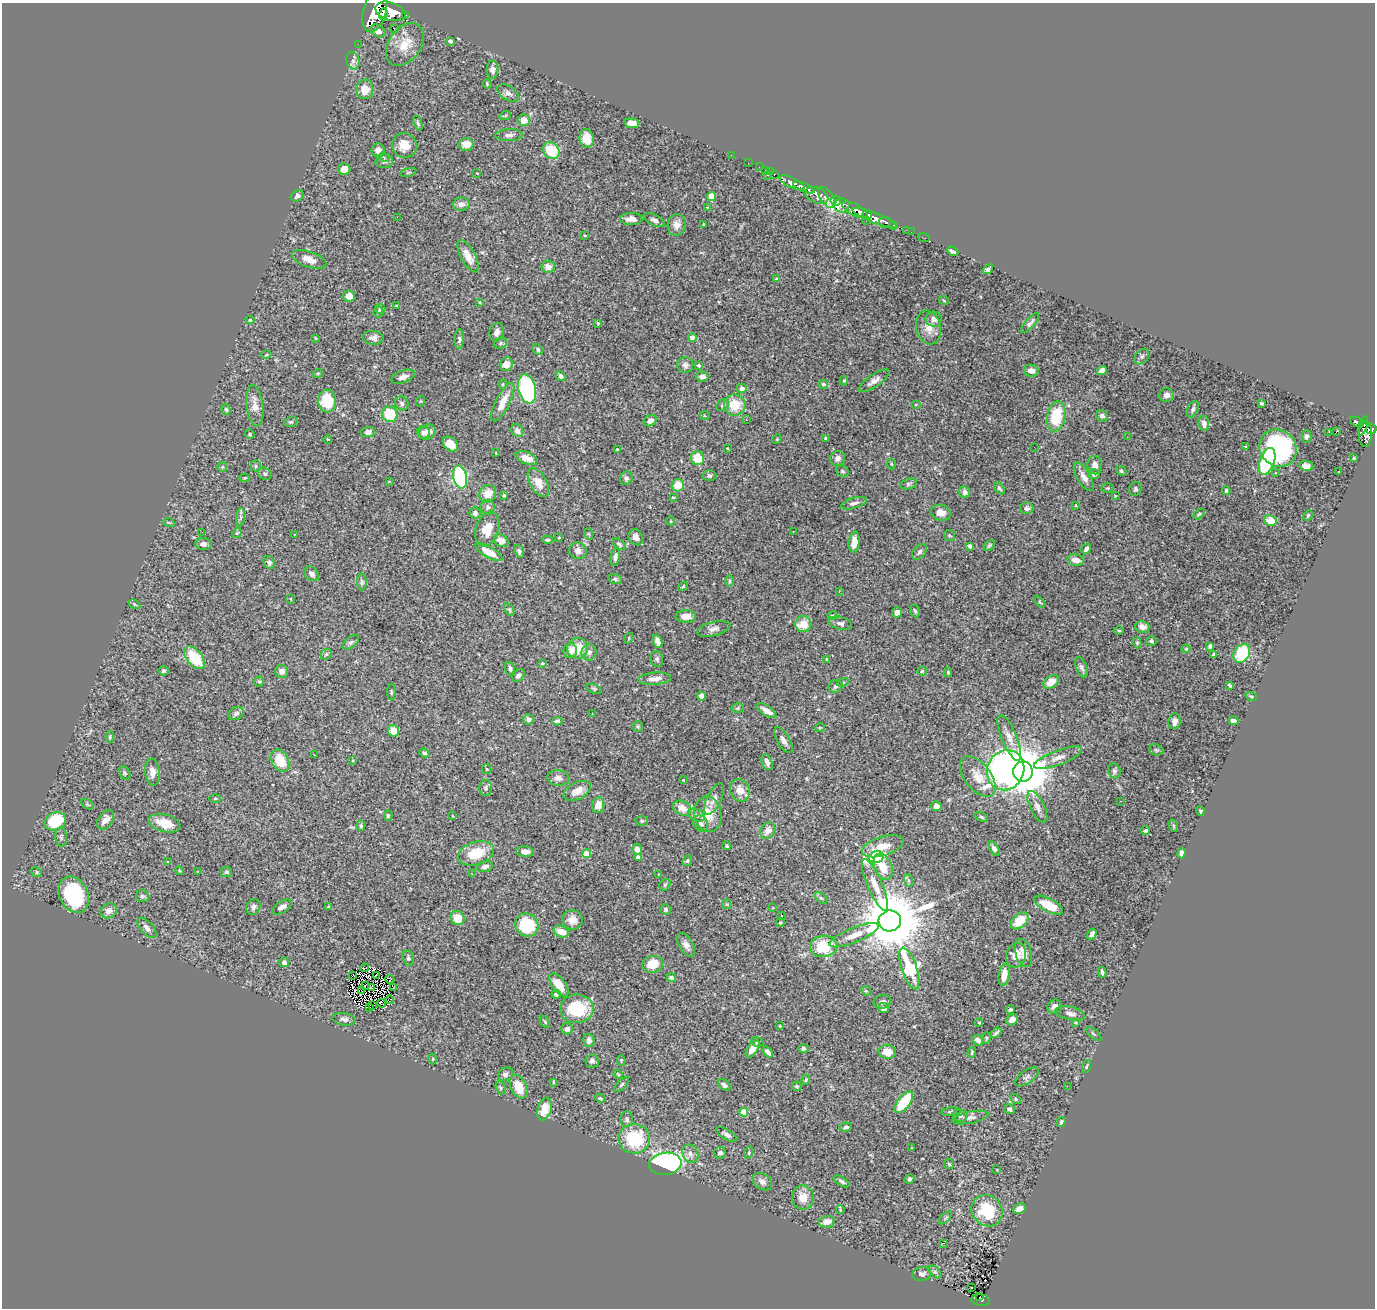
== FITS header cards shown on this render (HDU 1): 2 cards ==
NAXIS1  =                 1373
NAXIS2  =                 1306

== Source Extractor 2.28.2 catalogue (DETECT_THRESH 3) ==
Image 1373 x 1306 px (HDU 1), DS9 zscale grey, 1 PNG px = 1 image px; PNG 1377 x 1310 px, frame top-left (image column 1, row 1306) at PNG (2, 3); each listed source drawn as its Kron ellipse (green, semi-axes under 4 px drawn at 4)
Background 1.09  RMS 0.022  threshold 0.0667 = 3 sigma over >= 5 px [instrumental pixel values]
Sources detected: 471; all 471 listed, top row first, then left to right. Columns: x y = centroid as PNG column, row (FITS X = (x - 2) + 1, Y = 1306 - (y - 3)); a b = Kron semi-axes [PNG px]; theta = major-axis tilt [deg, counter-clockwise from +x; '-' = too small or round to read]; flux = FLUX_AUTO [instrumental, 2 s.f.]
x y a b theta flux
375 11 22 11 74 6100
390 11 16 9 -19 4800
383 14 6 4 73 1100
405 15 3 2 - 130
394 29 3 2 - 2
378 31 8 6 -28 11
450 41 4 4 - 3.9
358 44 2 2 - 11
405 44 24 16 55 32
353 61 9 6 -74 5.3
493 70 9 6 90 7
487 84 5 3 - 1.5
365 89 10 8 87 18
508 93 12 7 -33 6.6
505 116 6 3 19 1.4
524 120 6 6 - 17
418 123 7 4 -72 2.8
632 123 7 5 -9 14
509 135 13 6 2 6
587 138 9 7 -82 21
466 144 7 6 - 15
404 145 12 12 - 21
378 150 7 7 - 8.3
551 150 9 7 -50 55
731 155 2 2 - 13
384 157 5 4 - 2.2
384 161 8 7 - 4.5
748 163 2 2 - 16
759 167 2 2 - 11
344 169 6 6 - 15
765 170 2 2 - 15
408 172 8 3 13 2.2
770 172 3 2 - 13
477 173 3 2 - 1.3
774 174 3 3 - 52
767 175 3 2 - 86
792 183 14 5 -24 1900
804 187 11 4 -23 1500
817 195 12 7 -25 1200
297 196 7 5 30 4.5
711 196 4 4 - 38
827 197 12 6 -55 1200
836 201 5 5 - 1400
461 204 8 6 6 6.6
842 206 7 7 - 1000
707 207 4 3 - 1
855 210 14 6 -28 2800
867 215 5 4 - 680
397 217 2 2 - 21
875 218 24 5 -22 1500
631 219 11 6 -1 8.6
654 220 11 5 -27 5.1
866 221 3 2 - 41
885 222 6 5 - 400
704 224 3 3 - 1.4
677 225 11 9 79 11
893 225 3 3 - 210
906 230 2 2 - 13
911 232 2 2 - 9.8
585 235 3 2 - 1.3
924 238 6 2 -19 16
953 251 6 4 -25 5.2
468 256 18 7 -62 17
309 259 18 8 -19 13
548 267 7 6 - 10
988 269 6 4 39 4.4
777 279 4 3 - 2.7
349 296 6 5 - 15
944 301 5 3 - 1.3
480 302 4 3 - 1.2
396 306 3 2 - 1.2
380 309 5 5 - 2.9
378 312 5 4 - 2.7
934 319 8 7 - 8
250 320 4 4 - 1.6
598 323 4 3 - 1.3
1030 323 12 4 48 4.6
929 327 17 12 -75 16
497 332 9 7 75 7.5
315 338 3 2 - 1.1
373 338 10 7 -6 7
692 338 4 4 - 10
459 339 10 4 87 3.2
500 343 7 5 23 2.6
538 349 6 4 -54 3.1
266 355 5 3 - 1.3
1142 357 9 6 49 3.7
506 364 7 6 - 12
685 365 8 8 - 5.5
698 366 4 4 - 2.9
1102 370 5 4 - 12
1031 371 7 6 - 9.5
318 373 5 3 - 1.4
561 376 5 4 - 3.8
403 377 12 6 19 8
702 377 6 5 - 5.9
844 381 4 4 - 1.9
874 381 18 6 33 9
503 384 4 3 - 1.1
823 384 5 4 - 2.6
742 388 5 4 - 8.6
527 389 15 8 -78 160
1166 395 7 7 - 7.8
327 401 11 9 -87 63
421 401 5 3 - 1.2
503 402 21 7 63 22
402 403 7 6 - 4.1
1261 403 3 3 - 2.4
916 404 5 3 - 1.3
723 405 7 5 34 3.4
735 405 11 10 - 37
255 406 21 8 -83 17
226 409 5 4 - 2.6
1193 409 8 5 64 4.1
390 414 8 7 - 52
705 416 5 3 - 1.3
1056 416 15 9 79 62
1102 416 6 5 - 4
746 420 3 2 - 3.3
650 421 7 5 31 7
291 422 7 5 20 2.7
1357 422 7 4 -26 280
1204 423 7 5 -84 8.3
1363 426 10 4 71 340
1371 429 5 5 - 530
517 431 7 5 -52 7.3
368 432 7 5 6 5.7
424 432 6 6 - 4.3
427 432 9 7 25 10
1329 432 2 2 - 140
1336 432 3 2 - 210
250 434 5 4 - 1.7
1365 434 13 6 88 880
1307 436 6 5 - 4.4
1127 437 2 2 - 1.9
826 438 3 3 - 2.5
328 439 4 3 - 1.1
777 439 5 4 - 1.3
450 444 9 6 -44 26
1245 446 3 3 - 3
1034 447 2 2 - 3.8
727 448 3 2 - 1.1
1278 448 19 17 -47 220
617 449 3 3 - 1.1
496 453 3 2 - 0.98
527 458 11 6 -21 12
698 458 7 6 - 35
837 458 8 7 - 6.1
1354 458 3 2 - 1.6
1267 461 14 7 71 180
891 464 5 3 - 1.5
1095 465 9 7 -79 9.4
256 466 5 5 - 1.9
1306 466 7 5 -9 7.3
222 467 5 5 - 1.7
842 471 6 5 - 2.4
1121 471 6 4 -42 2.1
1339 471 3 2 - 1.8
1275 473 3 3 - 2.4
265 474 7 5 -34 3.5
1094 474 6 5 - 4.2
709 476 7 5 -3 3.6
460 477 11 6 -78 180
1084 477 16 6 -60 11
244 478 5 4 - 1.5
626 478 7 6 - 4
389 481 4 2 - 0.92
538 483 16 8 -61 18
908 484 8 5 17 3.2
678 485 6 6 - 24
999 488 7 4 -53 3
1108 488 6 5 - 2
1135 489 7 6 - 3
1226 491 4 3 - 2.2
965 492 6 5 - 5.8
488 494 9 8 - 20
504 495 3 2 - 1.6
1115 496 4 2 - 0.94
673 497 4 2 - 1.3
854 503 13 5 15 5.1
1076 505 4 2 - 1.2
488 507 7 7 - 5.1
1027 508 6 6 - 3.5
475 513 5 5 - 4
941 513 10 8 -16 12
1199 514 6 4 44 1.9
1308 515 6 4 63 2
240 517 9 4 82 3.9
1270 520 6 5 - 19
671 521 4 3 - 1.1
169 523 6 3 -19 1.8
487 529 18 11 72 26
793 531 3 2 - 1.6
202 532 2 2 - 3.2
237 533 5 4 - 1.6
295 534 3 2 - 0.89
589 534 6 3 -71 1.7
949 535 5 5 - 2.4
559 537 4 2 - 1.1
636 537 8 6 -64 8.2
547 540 5 3 - 2.5
501 541 7 6 - 11
854 542 10 5 83 15
203 544 8 6 -3 5.1
619 544 7 4 -39 2.8
989 545 6 4 48 2.2
970 546 4 3 - 4.2
1086 549 6 4 61 4.4
519 551 6 4 -72 3.5
578 551 9 8 - 7.4
489 552 15 5 -29 22
919 552 9 6 51 4.4
615 557 9 4 80 4.7
1076 560 8 5 -13 10
269 562 7 5 -64 4.9
312 574 8 6 -41 6.2
615 579 7 4 -12 2.7
730 581 6 4 89 2
362 582 8 4 -84 3.1
683 586 5 3 - 1.6
839 592 2 2 - 5.6
291 599 5 3 - 1
1040 602 6 3 -52 1.7
134 604 6 4 -33 2
509 609 7 4 -58 2.1
915 611 6 4 -73 2.2
897 612 5 4 - 11
832 615 5 4 - 2.2
686 616 10 6 0 12
840 623 12 6 -15 5.6
803 624 8 8 - 25
1142 627 7 5 -13 10
714 629 17 7 14 7.4
1119 631 5 3 - 1.7
629 638 5 3 - 1.4
657 641 7 4 -69 10
1151 641 5 5 - 3
351 642 9 5 36 3.4
1137 643 6 4 -69 2
1210 646 4 3 - 3.2
578 648 10 10 - 32
1186 649 4 3 - 1.6
570 651 7 7 - 11
589 652 8 7 - 7.4
1242 653 10 7 56 66
326 654 6 5 - 2.5
1214 654 4 3 - 1.9
194 658 13 7 -51 61
657 659 8 6 -77 3.9
826 659 4 3 - 1.5
542 663 4 4 - 1.3
1081 667 11 5 -69 4.3
510 669 7 5 -70 3.9
164 671 5 5 - 3.3
282 671 6 6 - 8.8
922 671 5 4 - 1.9
948 672 5 4 - 2.3
518 675 7 5 48 4.9
655 679 16 6 5 12
259 682 5 4 - 2
843 682 6 3 17 1.7
1051 682 8 5 35 20
1230 685 4 3 - 2.4
836 686 7 6 - 4.4
594 689 8 4 -21 2.4
391 692 8 3 90 1.9
701 696 4 4 - 5.1
1251 696 6 3 -19 1.7
738 708 6 4 14 2.6
767 711 11 5 -33 12
592 713 2 2 - 0.86
236 714 8 6 24 4
528 720 5 5 - 5.5
557 721 5 4 - 3.6
1174 721 8 6 84 8.5
1233 721 5 4 - 5.8
638 727 5 5 - 2
820 727 5 3 - 1.3
393 731 6 5 - 18
110 737 6 4 -89 2.2
1009 738 24 7 -68 15
783 740 14 6 -59 7.5
1156 750 7 5 -21 2.6
424 753 5 4 - 2.7
314 755 3 2 - 1.5
1058 758 25 7 20 14
353 760 4 3 - 1.6
280 761 12 8 -62 37
767 762 8 5 -69 7
487 769 5 4 - 1.4
1006 770 20 18 65 390
1114 771 7 6 - 3.8
152 772 13 7 -85 9.7
1023 772 10 10 - 8000
125 773 7 5 -61 2.5
978 777 23 13 -52 26
558 778 11 7 -5 7
683 780 2 2 - 1
486 788 8 6 -90 4.5
740 790 11 9 -67 17
577 791 15 8 27 13
215 798 6 4 1 1.5
714 799 17 7 64 10
1121 801 2 2 - 0.81
87 804 7 4 -31 1.9
598 805 8 6 81 15
936 806 5 5 - 6.3
1037 807 17 7 -64 9.5
682 808 9 7 -27 19
1200 811 5 4 - 1.8
708 814 18 13 -81 31
696 815 9 5 -27 4.7
388 816 5 4 - 2.5
453 816 2 2 - 0.96
982 817 7 3 -28 2.1
106 820 11 7 52 13
55 821 11 8 28 71
642 821 6 5 - 2.5
165 823 16 8 -15 26
701 823 8 7 - 6.9
361 826 5 4 - 2.4
1174 826 6 4 -71 1.8
1146 830 4 3 - 3.2
768 831 9 7 55 12
61 837 10 5 -83 3.9
727 846 4 3 - 1.8
883 846 21 9 17 27
637 849 5 5 - 9.8
994 849 8 4 -58 5.9
525 852 8 5 -6 8.5
476 853 18 11 17 42
1181 853 5 3 - 4.2
586 854 4 4 - 36
876 857 8 5 17 270
638 858 4 4 - 10
687 861 5 4 - 2.1
167 862 3 2 - 4.1
485 867 8 5 18 6.3
883 867 14 8 -68 24
179 871 4 3 - 1.5
37 872 5 4 - 2.2
198 872 3 2 - 1.6
227 872 5 5 - 3.4
472 874 3 2 - 6.1
658 874 3 2 - 0.88
908 880 6 4 -71 2.2
665 885 6 5 - 2.5
875 885 28 7 -66 20
74 895 19 14 -64 130
142 896 6 6 - 4
821 898 7 4 -42 2.5
727 904 4 4 - 1.6
1048 905 16 6 -27 34
328 906 3 2 - 1.3
253 907 8 7 - 4.5
282 907 11 5 31 7
773 908 4 3 - 1
666 909 5 5 - 2.9
109 911 8 7 - 9.1
781 915 3 3 - 3
457 918 7 6 - 22
572 920 10 9 - 14
890 921 11 10 - 14000
1019 921 10 6 40 34
780 922 4 4 - 1.5
527 925 12 11 - 66
147 928 12 6 -47 7.4
561 932 8 5 -25 21
1092 934 6 4 58 6.3
854 935 26 7 22 21
686 945 13 7 -60 9.3
824 946 14 10 7 55
1024 953 14 8 -73 13
1016 955 12 10 74 17
408 958 8 5 -76 3.5
284 962 5 5 - 5.5
652 964 10 8 11 24
364 968 4 2 - 2.4
909 968 22 7 -71 170
1102 972 5 3 - 3.6
353 975 3 2 - 0.25
376 975 4 2 - 2.2
1004 975 11 5 81 19
671 978 5 4 - 7.4
390 980 5 2 - 1.5
365 985 2 2 - 1.8
559 985 13 6 -53 26
371 988 3 2 - 2.9
393 988 3 2 - 3.2
362 991 2 2 - 2.2
866 991 5 4 - 1.4
556 994 5 4 - 3.8
390 1000 4 2 - 1.7
882 1002 9 6 19 5.3
381 1003 4 2 - 0.28
372 1005 3 2 - 1.9
1055 1007 7 6 - 8
370 1008 2 2 - 1.4
883 1008 5 5 - 5.2
577 1009 17 14 1 73
1010 1010 4 3 - 2.2
1070 1013 15 6 -14 7.8
344 1019 11 6 -10 5.6
1012 1020 6 5 - 9.2
545 1022 7 3 -55 1.9
979 1022 4 4 - 1.7
1075 1022 3 2 - 1.8
780 1026 4 2 - 1
567 1029 6 5 - 4.7
996 1033 6 3 47 3
1093 1034 9 3 -40 2.3
986 1038 5 3 - 1.6
589 1040 6 5 - 7.3
978 1040 6 4 -43 9.3
757 1042 6 4 -9 3
803 1048 5 4 - 3.6
753 1049 9 5 54 11
768 1052 6 4 -53 6.3
887 1052 8 7 - 21
972 1052 5 4 - 2.2
433 1059 5 3 - 1.4
621 1060 5 4 - 1.5
592 1061 7 6 - 4.7
1087 1066 6 3 71 1.8
506 1074 8 6 27 5.5
618 1074 5 3 - 1.5
1027 1077 13 6 35 4.9
806 1080 5 4 - 1.9
553 1082 3 2 - 1.5
622 1084 10 4 45 3
724 1085 7 4 -42 3.4
797 1086 5 4 - 2.1
1067 1086 2 2 - 4.1
518 1087 12 7 -65 28
501 1088 7 4 -73 2.2
600 1098 5 4 - 2.2
1015 1099 6 4 -46 2.1
904 1102 13 6 52 74
545 1109 11 7 75 22
1010 1109 5 5 - 4.7
744 1112 4 4 - 35
951 1112 9 4 5 2.5
960 1115 7 6 - 5.3
970 1117 18 6 11 6.8
627 1119 8 6 -87 4.3
1061 1122 5 3 - 3
846 1127 6 4 10 4.3
727 1134 11 5 -31 5.3
634 1139 16 15 - 90
911 1148 3 2 - 1.2
720 1153 6 5 - 4.7
749 1153 6 3 72 1.7
690 1154 9 7 -65 8
665 1164 16 11 8 350
949 1164 5 5 - 2
997 1170 3 2 - 0.93
909 1179 5 4 - 4.1
762 1181 11 7 -35 7.2
842 1181 9 4 -33 4
803 1197 12 11 - 18
1019 1208 7 5 24 8.4
840 1209 4 2 - 1.8
987 1211 16 14 -48 66
945 1218 8 4 45 2.3
827 1222 8 6 11 13
943 1243 3 2 - 3.4
935 1272 7 4 -44 2.7
922 1274 9 7 8 5.8
971 1287 3 2 - 4.2
980 1297 4 2 - 22
981 1300 9 5 -8 180
At the frame edge (FLAGS 8, measured only in part): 1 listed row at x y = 375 11